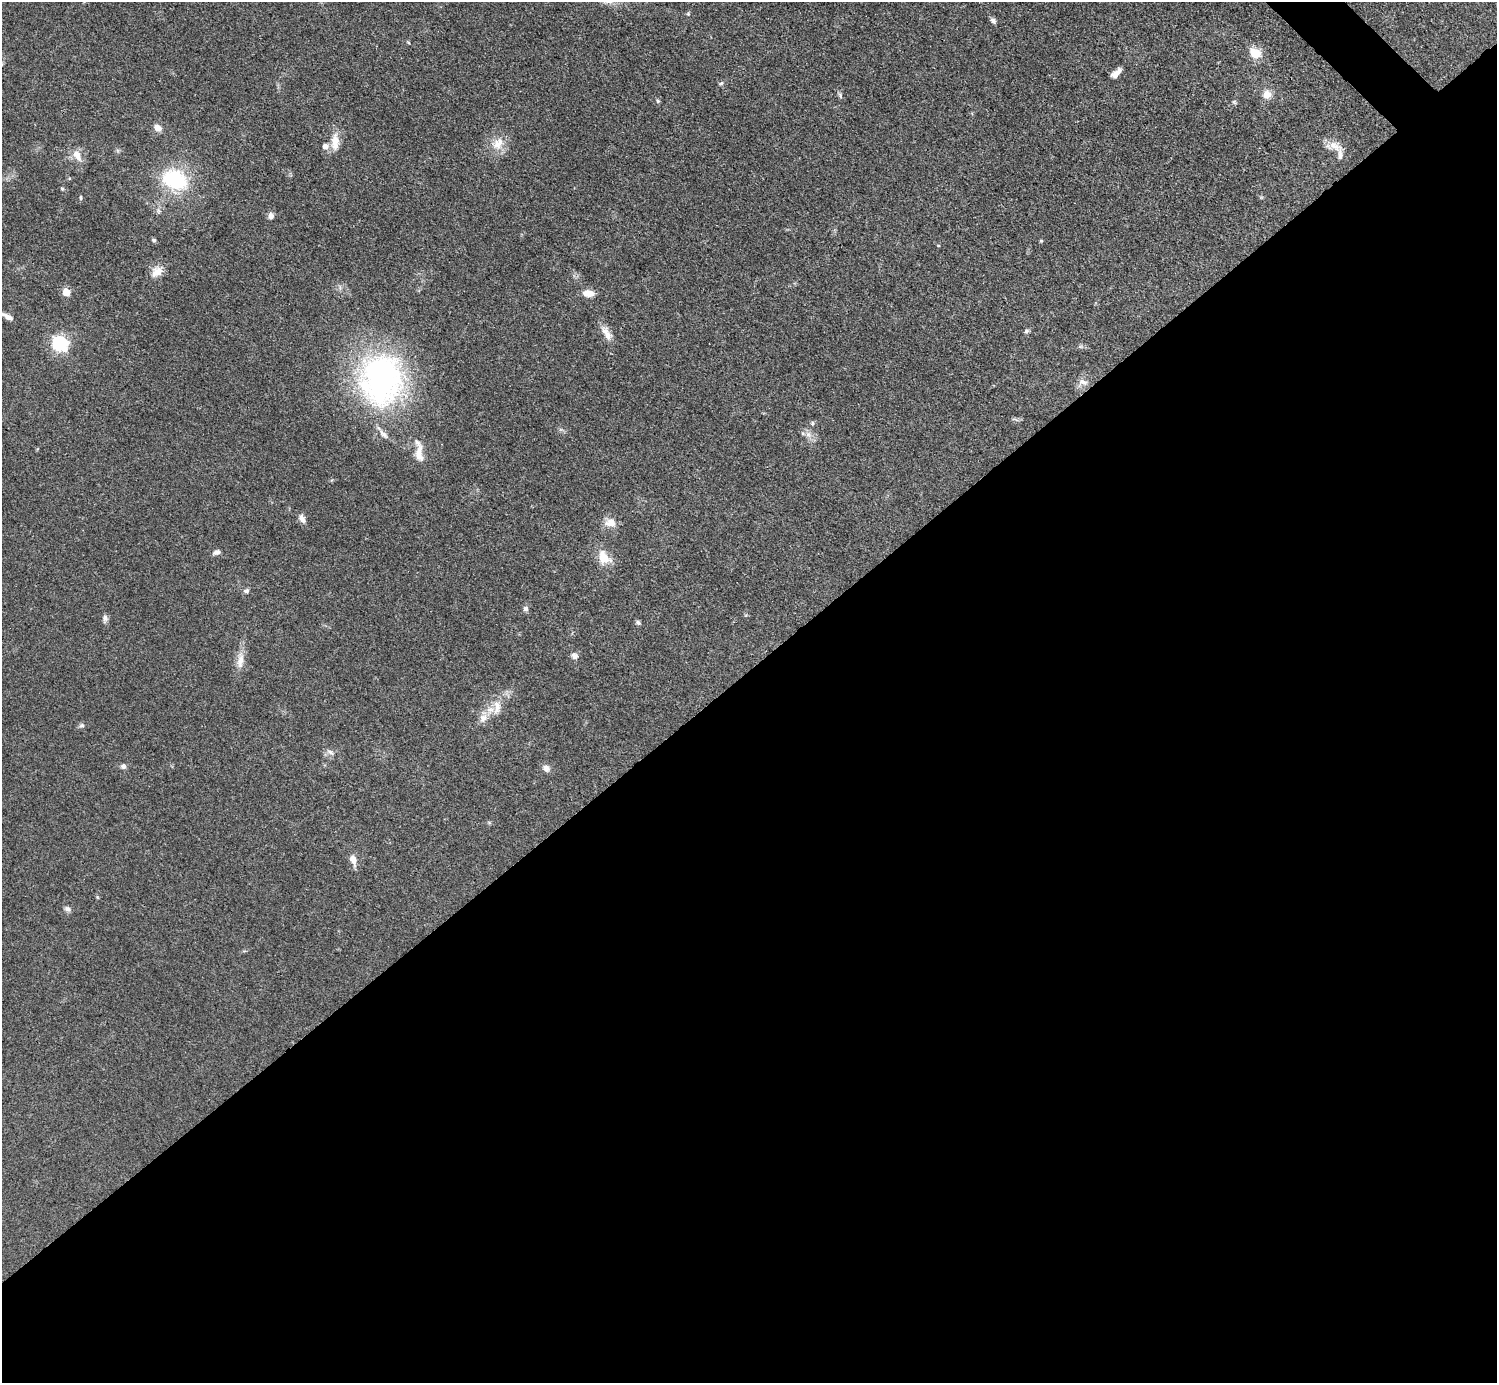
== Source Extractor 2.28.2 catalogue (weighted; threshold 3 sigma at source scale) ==
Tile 15 of 4 x 4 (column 3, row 4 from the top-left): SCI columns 2990-4484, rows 300-1680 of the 5980 x 5979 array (HDU 1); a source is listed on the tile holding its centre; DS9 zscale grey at full resolution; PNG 1499 x 1385 px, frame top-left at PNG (2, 2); no overlay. Shown black and unused: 52% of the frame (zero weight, under 3 of 4 exposures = <1% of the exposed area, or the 3 px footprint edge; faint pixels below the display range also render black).
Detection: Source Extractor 2.28.2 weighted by HDU 2 'WHT'; one run over the whole footprint, this tile lists its part. Background 0.0514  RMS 0.005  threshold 0.0223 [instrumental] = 3 sigma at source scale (4.5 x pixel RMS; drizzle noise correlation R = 1.50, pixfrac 1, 0.05/0.05 arcsec/px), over >= 5 px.
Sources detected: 59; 5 inside a brighter listed object's ellipse — not listed separately; the other 54 listed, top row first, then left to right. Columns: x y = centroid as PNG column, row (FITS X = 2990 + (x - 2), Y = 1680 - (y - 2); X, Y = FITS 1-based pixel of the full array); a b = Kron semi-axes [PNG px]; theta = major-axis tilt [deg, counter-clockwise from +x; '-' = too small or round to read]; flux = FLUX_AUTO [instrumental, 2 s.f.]
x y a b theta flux
688 14 6 5 - 0.67
993 21 8 6 -51 1.4
1255 53 12 9 -38 9.4
1116 73 13 6 41 3.7
721 83 6 5 - 0.88
1267 94 11 10 - 4.5
840 95 8 5 -73 1.1
658 101 5 4 - 0.72
1234 102 6 5 - 0.78
157 128 9 7 -44 3.8
335 142 23 10 88 6.9
498 144 19 15 42 7.9
1334 146 20 10 -30 5.5
76 154 12 11 - 4.1
174 180 27 20 -21 38
62 189 5 4 - 0.6
81 198 7 3 -89 0.65
271 216 7 7 - 2.1
154 240 5 5 - 0.89
1041 241 4 4 - 0.54
938 245 4 3 - 0.39
157 272 17 11 41 5.4
66 292 5 5 - 10
588 293 12 7 -4 5.3
7 317 14 5 -31 2.8
1026 331 8 5 28 0.97
607 333 22 8 -60 5.1
60 344 7 6 - 130
381 380 65 53 86 130
1083 382 14 9 -10 3.4
1015 419 11 3 -15 0.82
812 423 6 5 - 0.95
808 434 9 7 -63 2.6
419 453 25 10 -86 6.6
302 519 13 7 -68 2.6
611 523 14 10 -3 5.7
217 552 9 5 16 1.8
604 557 20 14 -57 8.5
246 591 7 7 - 1.4
526 609 7 6 - 1.6
105 618 10 7 88 1.7
638 623 6 5 - 1.1
574 656 10 8 -44 2.1
240 660 26 9 84 5.8
497 707 21 9 85 5.4
483 718 13 10 56 4.1
81 726 7 6 - 1.2
330 752 12 6 -26 2.1
123 767 8 6 -17 1.4
546 768 10 8 -29 2.6
489 822 6 4 -19 0.62
353 860 15 7 -73 3.9
97 897 6 3 -71 0.53
67 909 9 7 -28 1.6